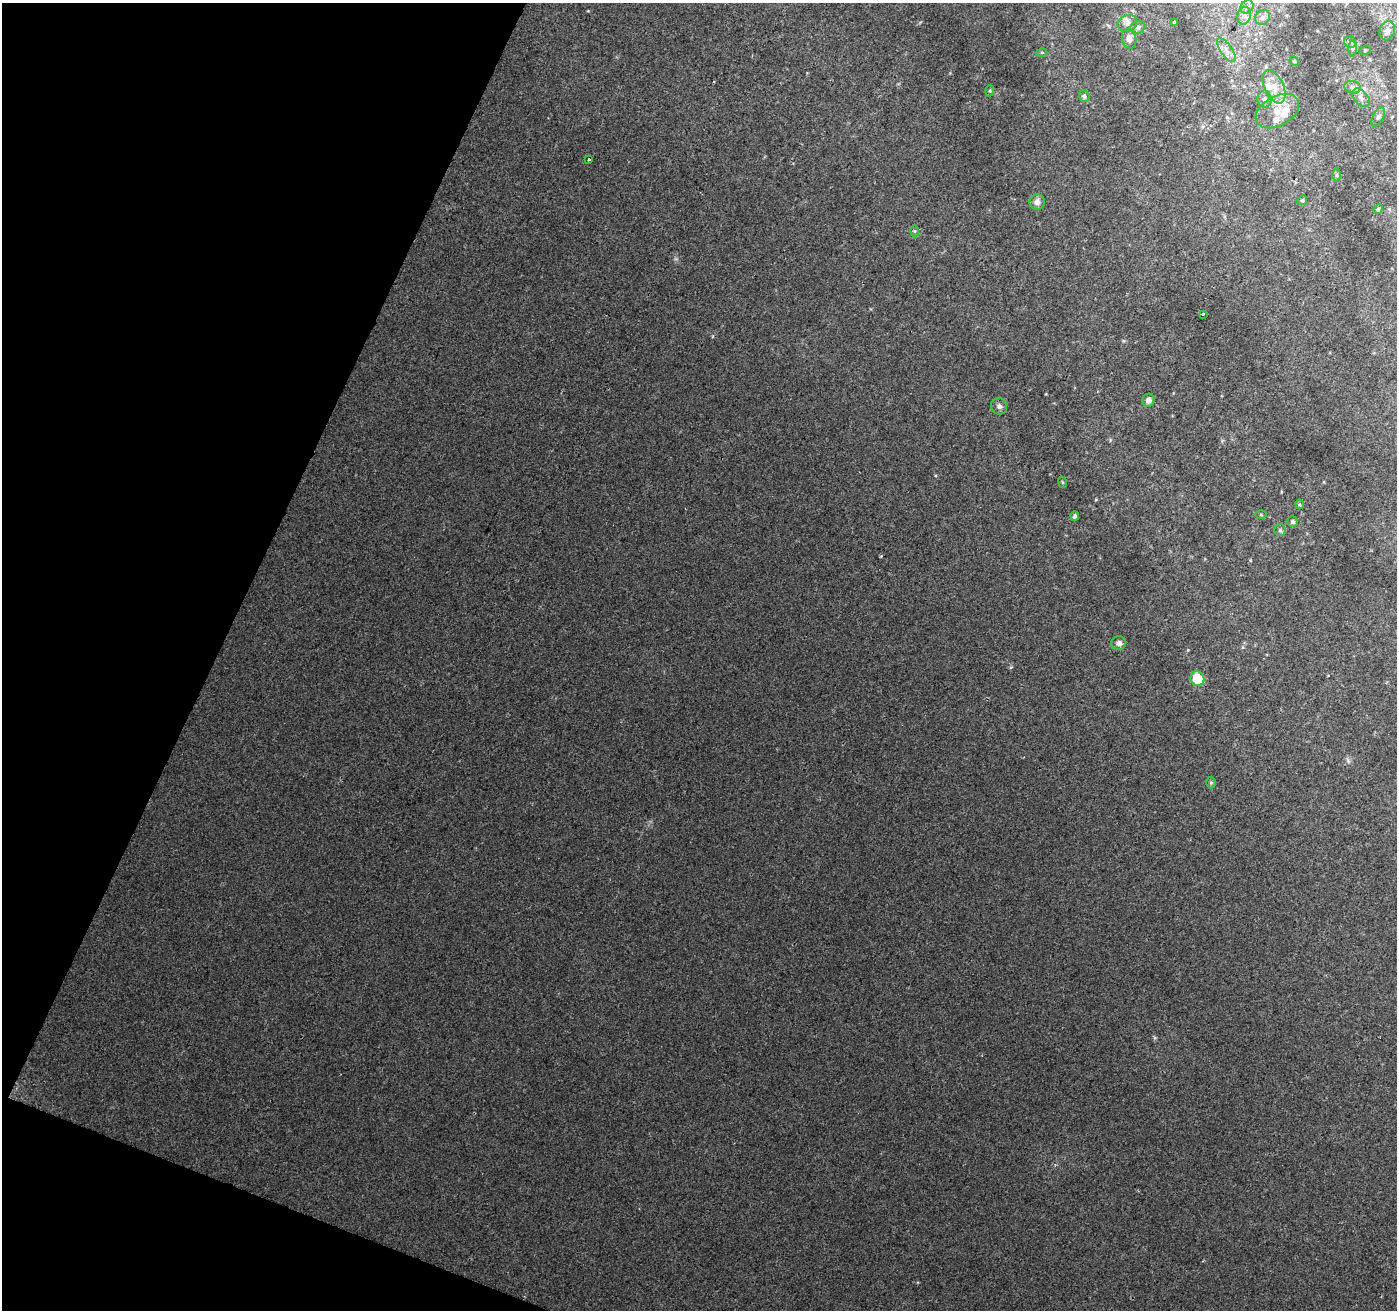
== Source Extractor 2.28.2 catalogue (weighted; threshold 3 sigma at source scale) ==
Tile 9 of 4 x 4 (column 1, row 3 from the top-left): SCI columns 1-1395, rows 1517-2824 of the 5588 x 5716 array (HDU 1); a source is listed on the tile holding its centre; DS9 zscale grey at full resolution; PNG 1399 x 1312 px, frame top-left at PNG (2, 3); each listed source drawn as its Kron ellipse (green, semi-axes under 4 px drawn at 4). Shown black and unused: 19% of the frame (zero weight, under 2 of 3 exposures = <1% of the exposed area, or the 3 px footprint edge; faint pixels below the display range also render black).
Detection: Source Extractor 2.28.2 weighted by HDU 2 'WHT'; one run over the whole footprint, this tile lists its part. Background 0.0255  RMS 0.0059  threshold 0.0265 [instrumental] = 3 sigma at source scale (4.5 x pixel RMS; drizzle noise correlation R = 1.50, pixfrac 1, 0.0396/0.0396 arcsec/px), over >= 5 px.
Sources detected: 44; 4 inside a brighter listed object's ellipse — not listed separately; the other 40 listed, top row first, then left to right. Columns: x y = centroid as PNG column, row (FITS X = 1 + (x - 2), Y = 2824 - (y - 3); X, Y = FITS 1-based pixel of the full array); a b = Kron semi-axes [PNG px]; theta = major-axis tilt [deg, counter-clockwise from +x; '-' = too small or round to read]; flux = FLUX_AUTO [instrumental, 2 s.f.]
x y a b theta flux
1247 7 7 6 - 1.9
1244 16 9 6 76 2.6
1263 17 8 7 - 2.1
1174 22 4 3 - 0.56
1127 23 10 8 26 2.9
1138 27 7 6 - 1.7
1387 31 10 7 72 2.6
1129 39 10 7 -78 3.5
1350 42 6 5 - 1.3
1353 49 8 4 89 1.1
1226 50 14 5 -55 3.5
1365 50 6 3 18 0.53
1042 52 5 3 - 0.53
1294 61 5 4 - 0.69
1274 87 17 9 -66 8.1
1352 87 8 6 -14 2
990 91 5 4 - 0.7
1084 96 6 5 - 1.2
1361 98 11 7 -49 3
1264 99 8 7 - 2.3
1277 111 23 15 29 12
1378 117 10 5 60 1.6
588 159 3 3 - 2.2
1337 175 6 4 -89 0.87
1302 200 5 4 - 0.75
1037 202 8 7 - 2.9
1378 209 5 4 - 0.87
914 231 6 4 -90 0.85
1203 314 3 3 - 1.8
1148 400 7 6 - 2.6
999 406 8 8 - 2.3
1062 482 6 3 -71 0.61
1300 504 5 4 - 0.77
1261 515 6 4 -2 0.64
1075 516 4 4 - 1.3
1293 522 5 5 - 1.4
1280 530 6 6 - 1.1
1119 643 7 7 - 2.8
1197 679 7 7 - 17
1211 783 6 5 - 0.87
Unlisted compact peaks at least as high as the median listed source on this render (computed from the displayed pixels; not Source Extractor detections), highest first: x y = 1011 667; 881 556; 588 11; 713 336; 1348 760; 1188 650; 1123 341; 935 475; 1046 394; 1250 560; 920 22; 676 259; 1324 482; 1243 647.